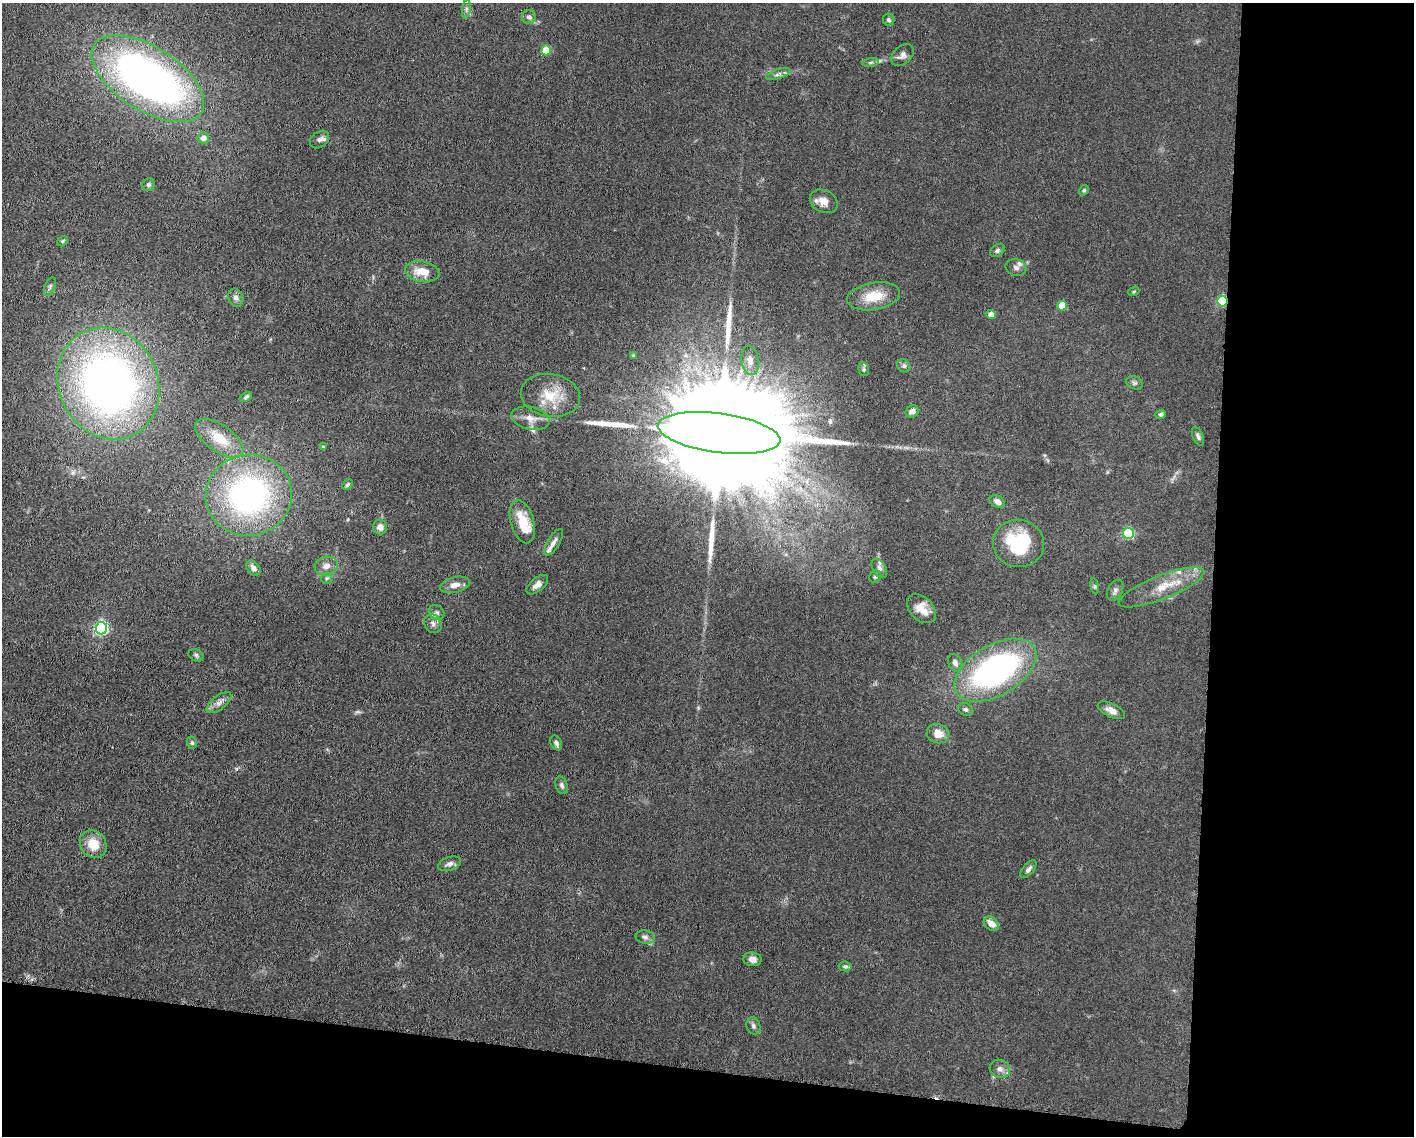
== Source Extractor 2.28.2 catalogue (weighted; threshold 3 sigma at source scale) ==
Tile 12 of 3 x 4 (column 3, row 4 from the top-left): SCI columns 3048-4459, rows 7-1140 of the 4582 x 4551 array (HDU 1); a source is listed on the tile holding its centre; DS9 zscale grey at full resolution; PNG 1416 x 1138 px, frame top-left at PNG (2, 3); each listed source drawn as its Kron ellipse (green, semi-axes under 4 px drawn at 4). Shown black and unused: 20% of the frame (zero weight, under 5 of 10 exposures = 2% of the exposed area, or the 3 px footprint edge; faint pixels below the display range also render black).
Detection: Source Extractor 2.28.2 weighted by HDU 2 'WHT'; one run over the whole footprint, this tile lists its part. Background 0.0225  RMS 0.0022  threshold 0.00881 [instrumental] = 3 sigma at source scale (4.09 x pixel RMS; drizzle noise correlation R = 1.36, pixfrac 0.8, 0.05/0.05 arcsec/px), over >= 5 px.
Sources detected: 89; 1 too faint to see at this stretch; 3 long thin detections or spike segments (spike, bleed or trail) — neither listed nor drawn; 5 inside a brighter listed object's ellipse — not listed separately; the other 80 listed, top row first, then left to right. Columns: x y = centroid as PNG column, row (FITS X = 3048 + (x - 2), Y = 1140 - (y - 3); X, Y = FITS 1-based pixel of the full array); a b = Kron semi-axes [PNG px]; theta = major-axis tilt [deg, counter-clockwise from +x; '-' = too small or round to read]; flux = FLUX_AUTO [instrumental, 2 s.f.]
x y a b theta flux
466 9 9 4 82 0.51
529 17 7 7 - 0.69
889 20 6 5 - 0.46
546 50 5 5 - 7.3
902 55 13 9 43 0.96
871 63 8 4 9 0.43
778 74 12 4 19 0.67
148 79 64 31 -33 100
203 138 6 5 - 1.3
319 139 11 7 39 0.79
148 185 6 6 - 0.45
1084 190 5 4 - 0.28
824 201 14 11 -26 1.9
63 241 6 4 33 0.33
997 251 8 6 35 0.48
1016 267 10 8 -15 0.9
422 272 17 10 -10 3.3
50 286 9 5 68 0.48
1134 291 6 3 20 0.18
874 296 27 13 10 4.9
236 298 9 7 -67 0.9
1222 301 5 5 - 17
1062 306 5 5 - 5.4
991 315 4 4 - 1.8
634 356 4 4 - 0.32
750 360 15 8 -83 1.4
904 366 7 6 - 0.46
864 369 7 5 -81 0.38
1134 383 8 6 -25 0.5
108 384 57 49 -64 120
550 395 30 21 -9 6.1
246 397 7 4 33 0.38
912 411 7 5 28 0.9
1161 414 5 4 - 0.41
531 418 19 11 -13 2.1
719 433 62 19 -7 20000
1198 436 10 5 -66 0.54
219 438 28 13 -35 4.5
323 447 4 4 - 0.24
347 485 6 4 45 0.34
249 495 43 40 12 49
997 502 8 5 -32 1.1
522 522 22 11 -74 4.8
380 527 7 7 - 1.2
1128 533 5 5 - 20
554 542 15 6 59 1
1019 543 25 23 -8 14
326 566 12 9 14 1.3
253 568 8 6 -49 0.79
879 568 10 6 -60 0.7
875 577 6 5 - 0.38
327 578 6 5 - 0.35
455 585 15 7 13 1.5
537 585 13 6 40 1.2
1095 586 8 4 -82 0.31
1161 587 46 11 21 5.4
1115 590 11 7 63 0.74
921 609 17 11 -45 2.7
437 612 8 6 -43 0.63
433 624 10 8 -53 0.9
101 628 6 6 - 41
196 655 8 6 -28 0.44
955 663 9 6 -69 0.8
995 670 45 25 30 50
219 703 14 7 38 1.1
965 709 8 6 -30 0.5
1111 710 15 6 -26 1.4
938 734 11 9 -15 2.2
192 743 6 5 - 0.35
556 743 8 5 -63 0.53
562 785 9 6 -72 0.52
93 844 15 12 -54 3.5
450 864 12 6 18 0.81
1028 869 11 5 50 0.62
991 924 8 6 -42 1.8
645 937 9 6 -10 0.72
752 959 9 7 -8 1.1
845 966 6 5 - 0.35
753 1026 9 7 -73 0.59
1000 1069 10 9 - 1
Overlapping masked pixels (flux is a lower limit): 1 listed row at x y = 1222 301